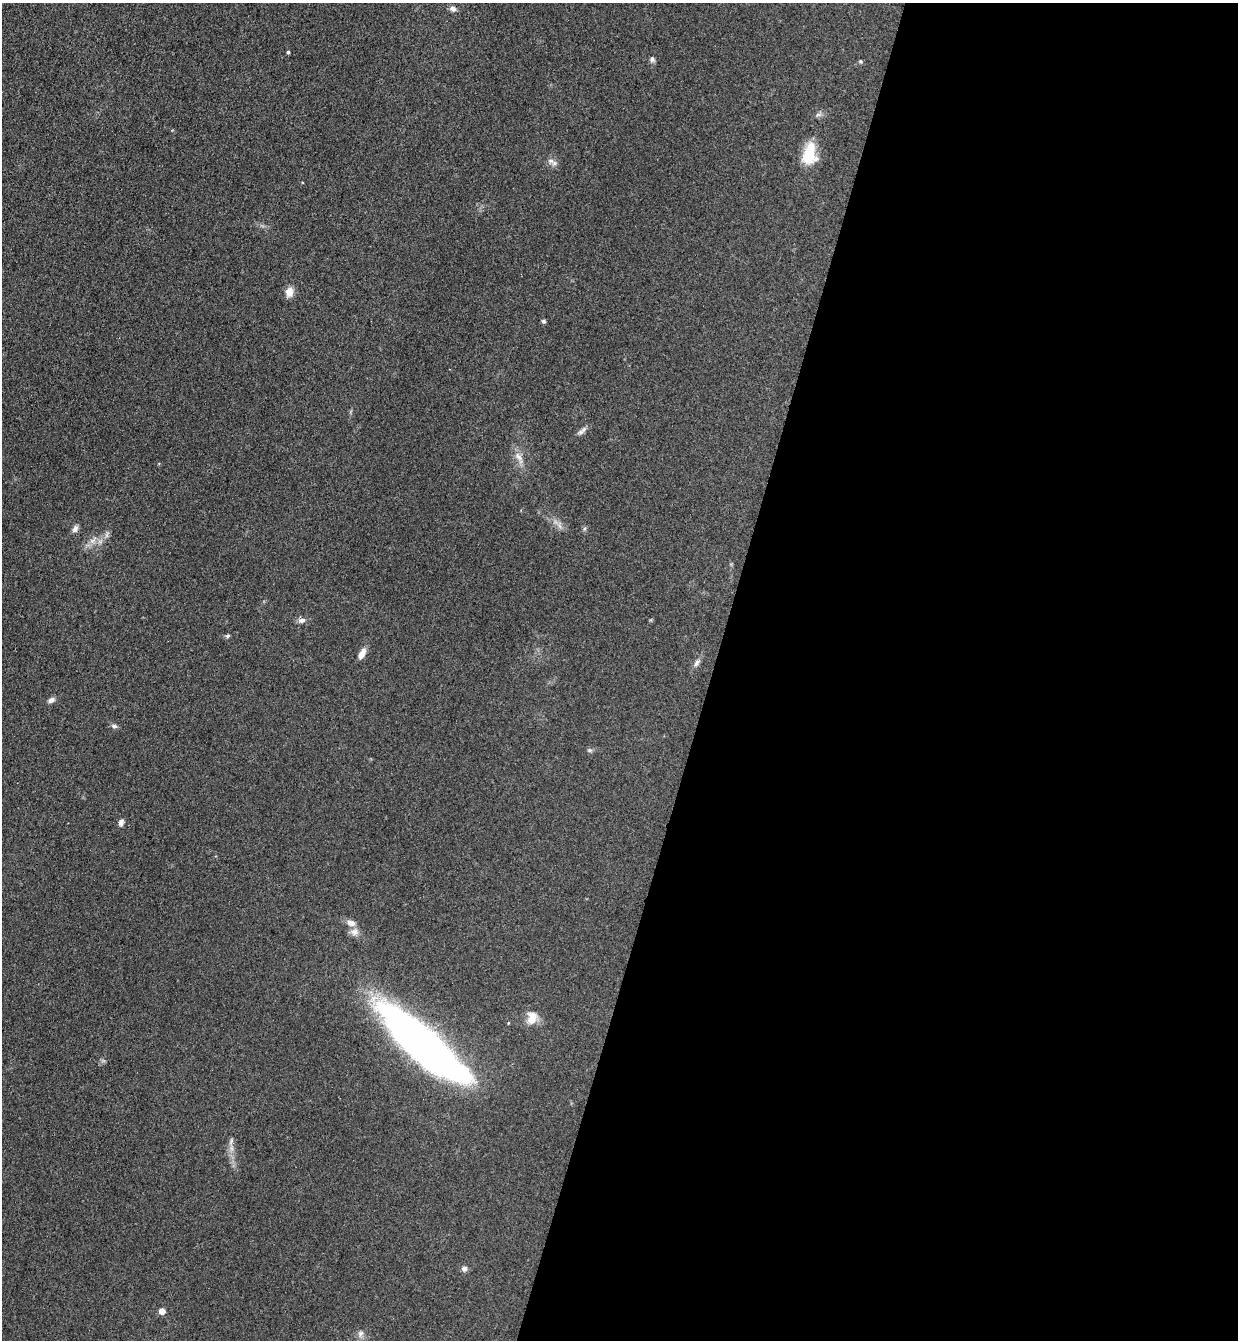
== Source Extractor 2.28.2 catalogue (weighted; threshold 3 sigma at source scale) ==
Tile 12 of 4 x 4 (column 4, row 3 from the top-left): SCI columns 3895-5130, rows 1361-2698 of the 5447 x 5397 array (HDU 1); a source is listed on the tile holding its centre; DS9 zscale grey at full resolution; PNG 1240 x 1342 px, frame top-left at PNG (2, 3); no overlay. Shown black and unused: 43% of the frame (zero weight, under 3 of 4 exposures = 5% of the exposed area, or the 3 px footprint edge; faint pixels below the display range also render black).
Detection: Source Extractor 2.28.2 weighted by HDU 2 'WHT'; one run over the whole footprint, this tile lists its part. Background 0.0996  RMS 0.0071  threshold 0.0317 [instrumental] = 3 sigma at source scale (4.5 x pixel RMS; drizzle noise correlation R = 1.50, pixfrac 1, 0.05/0.05 arcsec/px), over >= 5 px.
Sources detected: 33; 1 inside a brighter object's white glare — not listed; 1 inside a brighter listed object's ellipse — not listed separately; the other 31 listed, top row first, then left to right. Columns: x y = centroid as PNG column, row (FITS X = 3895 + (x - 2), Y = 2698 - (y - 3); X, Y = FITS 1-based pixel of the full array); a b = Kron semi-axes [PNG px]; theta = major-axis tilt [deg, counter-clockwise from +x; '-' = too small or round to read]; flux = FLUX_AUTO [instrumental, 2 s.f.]
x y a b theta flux
453 9 9 7 -32 2.5
288 52 3 3 - 1.1
652 59 8 6 -71 1.7
860 61 6 4 -36 0.89
818 115 10 5 18 2
809 154 24 15 81 21
551 161 8 7 - 3.1
289 292 11 9 81 6.4
544 321 6 4 -3 1.2
581 432 11 6 19 2.4
518 457 15 8 -50 4.9
560 526 7 4 -70 2
75 529 10 7 55 2.9
584 529 6 4 71 1.1
93 540 13 7 42 4.7
302 620 11 7 11 2.9
227 636 5 4 - 1.4
362 654 15 6 64 5.1
697 663 10 6 52 2.7
51 700 9 6 31 2.6
114 726 8 5 -8 1.9
590 750 7 5 -19 1.3
121 823 9 6 83 2.4
354 932 12 10 16 4.5
532 1018 17 12 80 9.3
508 1023 4 3 - 0.54
424 1040 102 28 -44 400
231 1141 10 4 57 1.8
464 1269 6 6 - 2.5
162 1311 5 5 - 8.3
361 1334 9 7 64 2.9